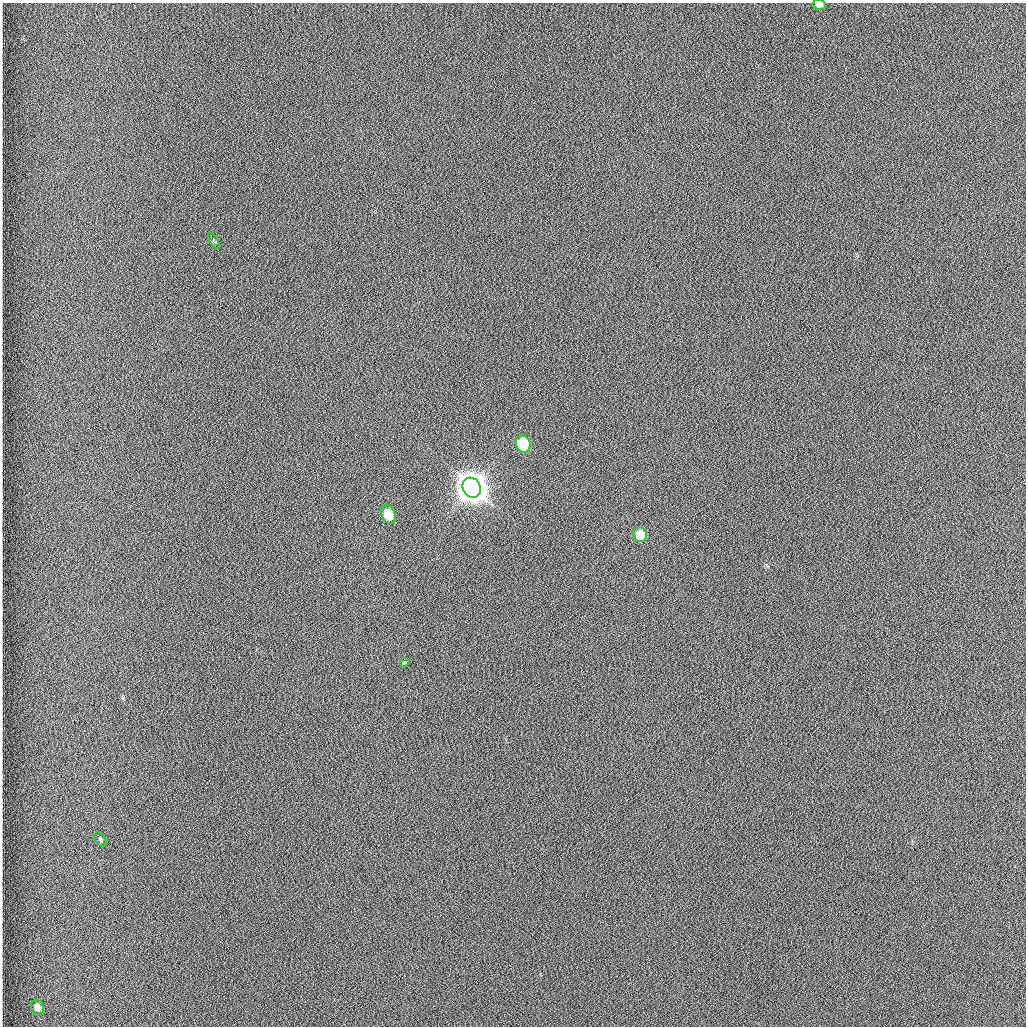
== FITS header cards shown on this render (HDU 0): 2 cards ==
NAXIS1  =                 1024 /fastest changing axis
NAXIS2  =                 1024 /next to fastest changing axis

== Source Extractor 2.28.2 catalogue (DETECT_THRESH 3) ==
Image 1024 x 1024 px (HDU 0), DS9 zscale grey, 1 PNG px = 1 image px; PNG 1028 x 1028 px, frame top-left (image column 1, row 1024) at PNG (2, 3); each listed source drawn as its Kron ellipse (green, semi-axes under 4 px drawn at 4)
Background 1260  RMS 5.9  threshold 17.8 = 3 sigma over >= 5 px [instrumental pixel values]
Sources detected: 9; all 9 listed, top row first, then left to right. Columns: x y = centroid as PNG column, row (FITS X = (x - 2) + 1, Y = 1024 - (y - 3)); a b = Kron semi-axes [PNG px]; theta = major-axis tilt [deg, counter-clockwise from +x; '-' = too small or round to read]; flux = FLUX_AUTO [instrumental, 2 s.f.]
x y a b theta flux
819 5 7 5 -9 1.5e+03
214 241 9 3 -59 5.7e+02
523 444 8 7 - 2.3e+04
472 488 10 9 - 1.0e+06
388 514 9 7 -65 8.4e+03
640 535 7 6 - 9.2e+03
405 662 5 3 - 2.7e+03
100 840 8 5 -54 7.4e+02
37 1007 8 6 -62 2.5e+03
At the frame edge (FLAGS 8, measured only in part): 1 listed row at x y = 819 5